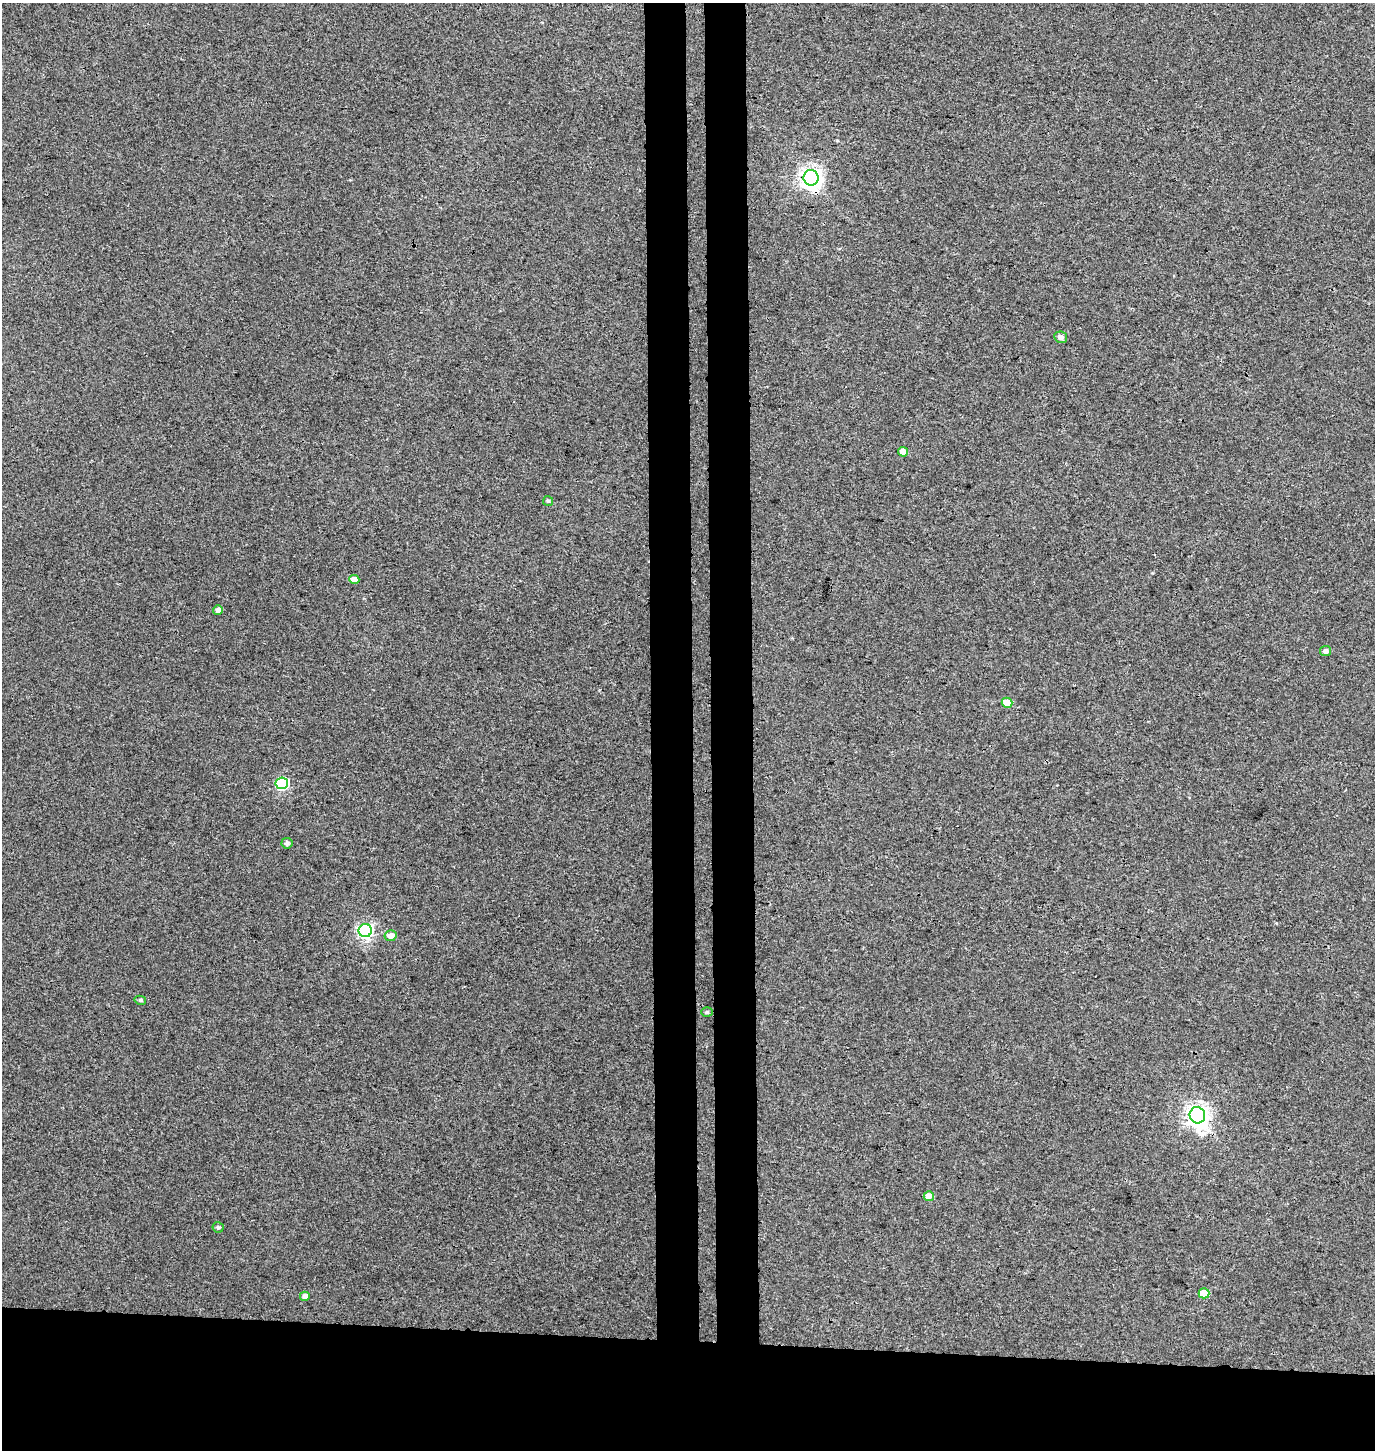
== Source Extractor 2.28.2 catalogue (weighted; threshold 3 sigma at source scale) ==
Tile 8 of 3 x 3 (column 2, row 3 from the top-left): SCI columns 1643-3015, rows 12-1459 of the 4656 x 4358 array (HDU 1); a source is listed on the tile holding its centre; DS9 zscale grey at full resolution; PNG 1377 x 1452 px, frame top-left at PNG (2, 3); each listed source drawn as its Kron ellipse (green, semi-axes under 4 px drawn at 4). Shown black and unused: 13% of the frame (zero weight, under 3 of 4 exposures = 5% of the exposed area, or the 3 px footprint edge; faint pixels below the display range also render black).
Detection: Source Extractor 2.28.2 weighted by HDU 2 'WHT'; one run over the whole footprint, this tile lists its part. Background 0.00244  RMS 0.004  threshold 0.018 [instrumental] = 3 sigma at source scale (4.5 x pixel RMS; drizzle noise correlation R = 1.50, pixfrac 1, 0.0396/0.0396 arcsec/px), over >= 5 px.
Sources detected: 19; all 19 listed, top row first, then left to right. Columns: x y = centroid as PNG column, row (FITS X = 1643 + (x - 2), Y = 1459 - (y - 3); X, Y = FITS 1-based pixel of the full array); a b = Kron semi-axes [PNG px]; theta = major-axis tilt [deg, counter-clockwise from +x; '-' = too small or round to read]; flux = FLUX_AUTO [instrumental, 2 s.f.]
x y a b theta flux
811 178 8 7 - 240
1061 337 6 5 - 1.7
903 452 5 5 - 2.7
548 501 5 5 - 0.52
354 579 5 4 - 4
218 610 5 5 - 1.8
1326 651 5 5 - 1.6
1007 703 5 5 - 8.5
282 783 6 6 - 42
287 843 5 5 - 1.2
365 931 6 6 - 96
390 936 6 5 - 2.8
140 1000 6 4 -13 0.63
707 1012 6 5 - 0.67
1197 1115 8 7 - 270
929 1196 5 5 - 3.6
218 1227 5 5 - 0.88
1204 1293 5 5 - 7.7
305 1296 5 4 - 1.9
Overlapping masked pixels (flux is a lower limit): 1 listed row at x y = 811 178